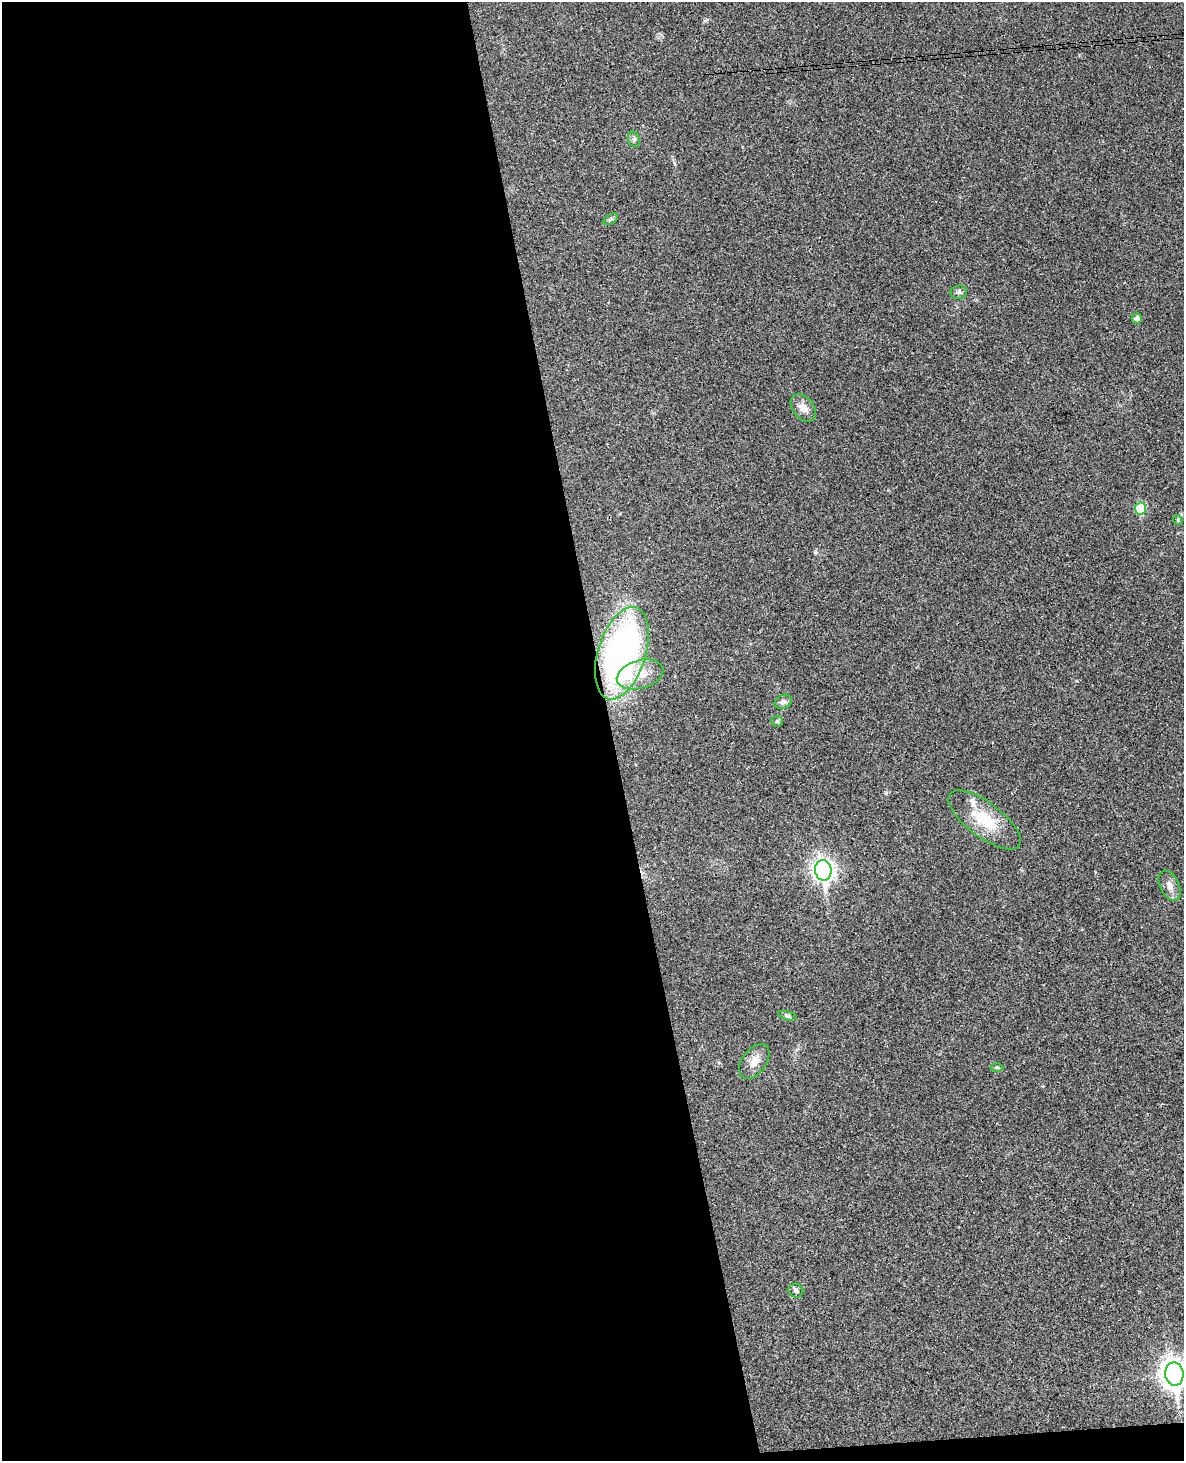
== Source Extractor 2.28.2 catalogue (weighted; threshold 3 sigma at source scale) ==
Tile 9 of 4 x 3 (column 1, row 3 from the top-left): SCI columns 60-1241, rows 254-1712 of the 4843 x 4777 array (HDU 1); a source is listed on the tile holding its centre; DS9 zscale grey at full resolution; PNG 1186 x 1463 px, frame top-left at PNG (2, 2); each listed source drawn as its Kron ellipse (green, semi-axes under 4 px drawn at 4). Shown black and unused: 52% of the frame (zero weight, under 3 of 4 exposures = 6% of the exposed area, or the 3 px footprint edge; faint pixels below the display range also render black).
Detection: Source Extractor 2.28.2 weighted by HDU 2 'WHT'; one run over the whole footprint, this tile lists its part. Background 0.0328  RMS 0.0041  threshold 0.0186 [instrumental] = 3 sigma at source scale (4.5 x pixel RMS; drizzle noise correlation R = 1.50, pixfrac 1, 0.05/0.05 arcsec/px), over >= 5 px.
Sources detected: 20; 1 inside a brighter listed object's ellipse — not listed separately; the other 19 listed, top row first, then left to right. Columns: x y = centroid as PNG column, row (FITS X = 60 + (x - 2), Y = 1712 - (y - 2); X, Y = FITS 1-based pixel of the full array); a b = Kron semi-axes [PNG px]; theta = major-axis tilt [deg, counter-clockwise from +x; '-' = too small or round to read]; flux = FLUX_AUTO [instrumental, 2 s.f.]
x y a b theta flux
634 139 8 6 -69 1.1
611 219 8 4 31 0.79
959 292 8 6 7 1.3
1137 318 5 5 - 1.6
803 408 15 10 -51 3.3
1140 509 6 5 - 17
1178 520 5 4 - 0.51
622 653 48 24 73 150
640 674 24 14 15 8.5
783 702 9 6 23 1.5
777 721 6 5 - 0.65
985 820 43 17 -37 15
823 870 10 8 -80 210
1170 886 16 9 -63 3.1
787 1016 9 4 -13 0.84
754 1061 20 12 53 4.4
997 1067 6 4 -1 0.59
796 1291 7 7 - 1.1
1174 1374 11 9 -80 400
Isophote crosses this tile's border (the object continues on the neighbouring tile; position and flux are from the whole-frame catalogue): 1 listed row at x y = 1174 1374
Unlisted compact peaks at least as high as the median listed source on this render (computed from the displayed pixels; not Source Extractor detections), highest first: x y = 815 552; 886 793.